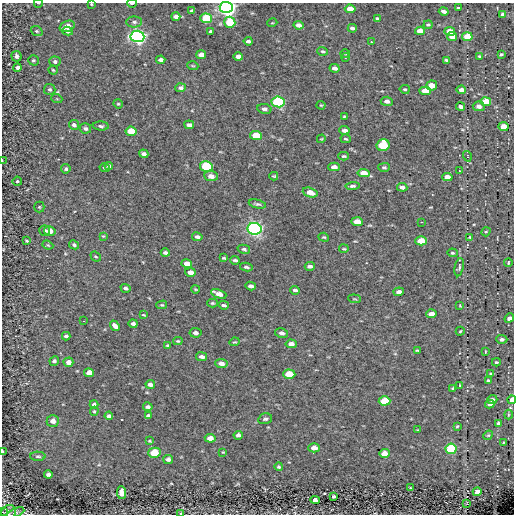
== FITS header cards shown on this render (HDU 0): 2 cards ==
NAXIS1  =                  512
NAXIS2  =                  512

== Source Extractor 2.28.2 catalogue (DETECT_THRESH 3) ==
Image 512 x 512 px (HDU 0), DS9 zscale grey, 1 PNG px = 1 image px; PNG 516 x 516 px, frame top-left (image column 1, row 512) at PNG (2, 3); each listed source drawn as its Kron ellipse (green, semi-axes under 4 px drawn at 4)
Background -0.0386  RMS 5.4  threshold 16.3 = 3 sigma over >= 5 px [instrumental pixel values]
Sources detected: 200; all 200 listed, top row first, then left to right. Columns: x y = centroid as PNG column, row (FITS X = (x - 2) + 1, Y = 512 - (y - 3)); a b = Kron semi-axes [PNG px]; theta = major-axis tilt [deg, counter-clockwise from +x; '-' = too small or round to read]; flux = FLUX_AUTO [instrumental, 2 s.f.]
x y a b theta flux
38 3 4 2 - 290
132 3 5 2 - 560
91 4 3 3 - 330
226 7 6 5 - 210000
458 8 3 3 - 450
350 9 5 4 - 5200
192 11 4 3 - 850
444 11 5 3 - 1200
503 14 4 3 - 1100
176 16 4 4 - 1700
206 18 5 5 - 18000
378 18 4 3 - 620
134 22 8 5 0 1000
230 22 6 5 - 12000
272 23 5 3 - 280
298 25 5 4 - 1600
428 25 4 3 - 560
67 26 8 5 19 4300
352 28 4 3 - 950
37 31 6 4 -21 560
68 31 5 4 - 1300
211 31 3 3 - 660
420 31 5 4 - 4400
450 32 5 4 - 5800
137 36 7 6 - 110000
452 36 5 4 - 3100
467 37 5 4 - 9500
248 41 4 3 - 880
371 42 3 2 - 300
323 51 5 3 - 590
345 53 5 3 - 320
501 54 3 3 - 480
201 55 5 4 - 2800
16 56 5 5 - 1500
238 56 5 4 - 1500
479 56 3 3 - 380
345 57 4 3 - 230
33 60 5 5 - 550
161 60 4 3 - 1300
446 60 3 3 - 510
55 62 5 5 - 990
193 66 5 3 - 350
17 67 4 4 - 1500
335 68 5 4 - 1200
53 70 4 4 - 430
432 85 5 5 - 3800
181 88 5 4 - 980
50 89 6 5 - 740
405 89 5 4 - 510
461 90 5 4 - 1600
425 91 6 4 -2 4700
57 99 5 3 - 340
387 101 6 4 -5 1300
278 102 6 5 - 39000
486 102 5 4 - 12000
118 104 5 4 - 430
321 105 4 4 - 330
479 106 6 5 - 1700
461 107 4 4 - 1300
264 109 7 5 -10 1200
345 116 4 2 - 410
74 125 5 4 - 1100
189 125 5 4 - 1100
101 126 8 4 -2 800
504 127 5 4 - 5900
85 128 5 5 - 980
344 130 5 3 - 1100
131 131 5 4 - 6800
256 136 6 4 -6 8200
321 139 4 3 - 320
346 139 5 3 - 440
383 145 6 6 - 18000
144 154 5 4 - 1100
344 156 5 3 - 490
467 156 5 3 - 280
2 161 3 2 - 270
109 166 4 4 - 880
206 166 6 5 - 26000
334 167 6 4 -2 2200
384 167 6 3 0 520
105 168 5 3 - 530
66 169 5 4 - 630
459 171 3 2 - 190
364 173 6 4 -6 3800
211 176 7 5 -7 2000
274 176 4 3 - 380
447 177 5 4 - 3000
17 181 5 4 - 460
353 186 7 4 4 740
402 187 5 3 - 1200
310 192 7 4 -19 2800
257 204 9 3 -13 750
39 207 5 5 - 550
357 222 6 4 -4 4000
421 222 2 2 - 260
254 229 7 6 - 100000
45 231 5 5 - 790
50 231 6 4 -9 3900
486 232 5 4 - 400
103 236 3 3 - 300
197 237 5 4 - 1100
324 237 5 4 - 430
470 237 4 3 - 320
27 241 4 4 - 520
421 241 6 4 0 7000
48 245 6 4 -22 460
74 245 5 4 - 700
244 249 6 4 -14 660
344 249 4 2 - 360
165 253 4 3 - 910
452 253 5 4 - 510
96 256 5 3 - 400
224 258 4 3 - 440
235 260 5 3 - 640
508 263 4 3 - 500
187 264 5 4 - 3400
310 266 5 3 - 920
246 267 6 3 -11 670
459 267 9 4 78 780
190 272 5 4 - 2100
251 286 5 3 - 1200
126 288 5 4 - 1000
196 289 4 3 - 370
295 290 5 3 - 620
399 292 5 3 - 1300
219 294 8 4 -21 3000
354 299 6 2 -5 310
212 303 5 4 - 480
162 305 5 4 - 460
224 305 5 3 - 680
460 306 4 3 - 320
431 314 5 4 - 2100
143 315 4 2 - 290
509 318 5 4 - 1600
83 321 2 2 - 300
133 324 4 3 - 1100
115 326 5 4 - 1500
460 331 4 3 - 430
195 333 6 5 - 1200
281 333 6 4 -11 1100
66 336 4 3 - 820
502 339 5 4 - 960
178 341 4 3 - 410
234 342 5 3 - 370
291 344 5 4 - 1900
168 345 4 3 - 440
417 350 4 2 - 400
485 352 3 2 - 270
202 357 5 4 - 1300
54 361 5 4 - 880
68 362 5 4 - 2200
496 362 4 3 - 410
221 363 6 4 -6 1900
89 373 5 4 - 3400
289 374 6 4 -4 10000
491 374 4 3 - 810
488 380 4 3 - 500
150 384 4 3 - 1300
460 385 3 2 - 360
453 388 3 3 - 460
492 400 5 4 - 1100
512 400 4 3 - 2900
385 401 6 4 3 10000
94 404 4 4 - 770
490 404 5 3 - 960
148 407 5 3 - 1100
94 411 4 4 - 390
508 415 5 2 - 330
109 416 4 3 - 1100
148 416 4 3 - 630
265 419 7 5 15 830
53 421 6 5 - 2100
498 423 4 3 - 910
457 426 4 3 - 390
417 430 4 3 - 260
238 435 5 4 - 1100
488 435 5 4 - 430
210 438 5 4 - 2900
149 441 4 3 - 350
504 442 3 2 - 260
314 448 6 4 1 2600
451 449 5 5 - 26000
2 451 4 2 - 390
223 452 3 3 - 280
154 453 6 5 - 13000
384 453 5 4 - 3300
38 456 7 4 -1 700
168 459 5 4 - 1000
279 467 4 4 - 600
48 474 4 4 - 1200
411 488 3 2 - 290
477 492 4 4 - 3700
121 493 6 4 -84 3300
334 496 4 3 - 620
315 500 4 4 - 2000
467 503 3 2 - 270
3 512 3 2 - 240
8 513 8 7 - 830
15 513 9 4 23 630
181 513 4 3 - 360
At the frame edge (FLAGS 8, measured only in part): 11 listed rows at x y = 38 3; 132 3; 91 4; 226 7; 2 161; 512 400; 2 451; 3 512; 8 513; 15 513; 181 513

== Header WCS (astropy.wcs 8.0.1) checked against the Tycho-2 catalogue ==
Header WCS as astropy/WCSLIB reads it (CRVAL/CRPIX/CD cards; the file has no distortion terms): RA---TAN/DEC--TAN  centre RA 08:47:33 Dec -43:46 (131.89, -43.77 deg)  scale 1.22 arcsec/px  FOV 10.4' x 10.4'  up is -36 deg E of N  parity normal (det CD < 0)
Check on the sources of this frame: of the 60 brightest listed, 3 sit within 2.0 arcsec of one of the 9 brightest Tycho-2 stars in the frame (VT <= 12.32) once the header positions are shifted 0.30 arcsec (0.30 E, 0.02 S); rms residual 0.78 arcsec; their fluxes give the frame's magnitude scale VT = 22.11 - 2.5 log10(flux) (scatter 0.28 mag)
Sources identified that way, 3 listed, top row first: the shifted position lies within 2.0 arcsec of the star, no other Tycho-2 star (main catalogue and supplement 1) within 4.0 arcsec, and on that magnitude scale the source's flux lands within +1.5 / -3 mag of the star's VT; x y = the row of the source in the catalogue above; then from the Tycho-2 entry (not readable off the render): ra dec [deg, ICRS J2000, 3 dp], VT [Tycho-2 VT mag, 2 dp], TYC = Tycho-2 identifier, HIP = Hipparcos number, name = IAU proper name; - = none
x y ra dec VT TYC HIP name
206 18 131.842 -43.698 11.78 7687-840-1 - -
278 102 131.838 -43.735 10.64 7687-1742-1 - -
486 102 131.759 -43.776 11.63 7687-1158-1 - -